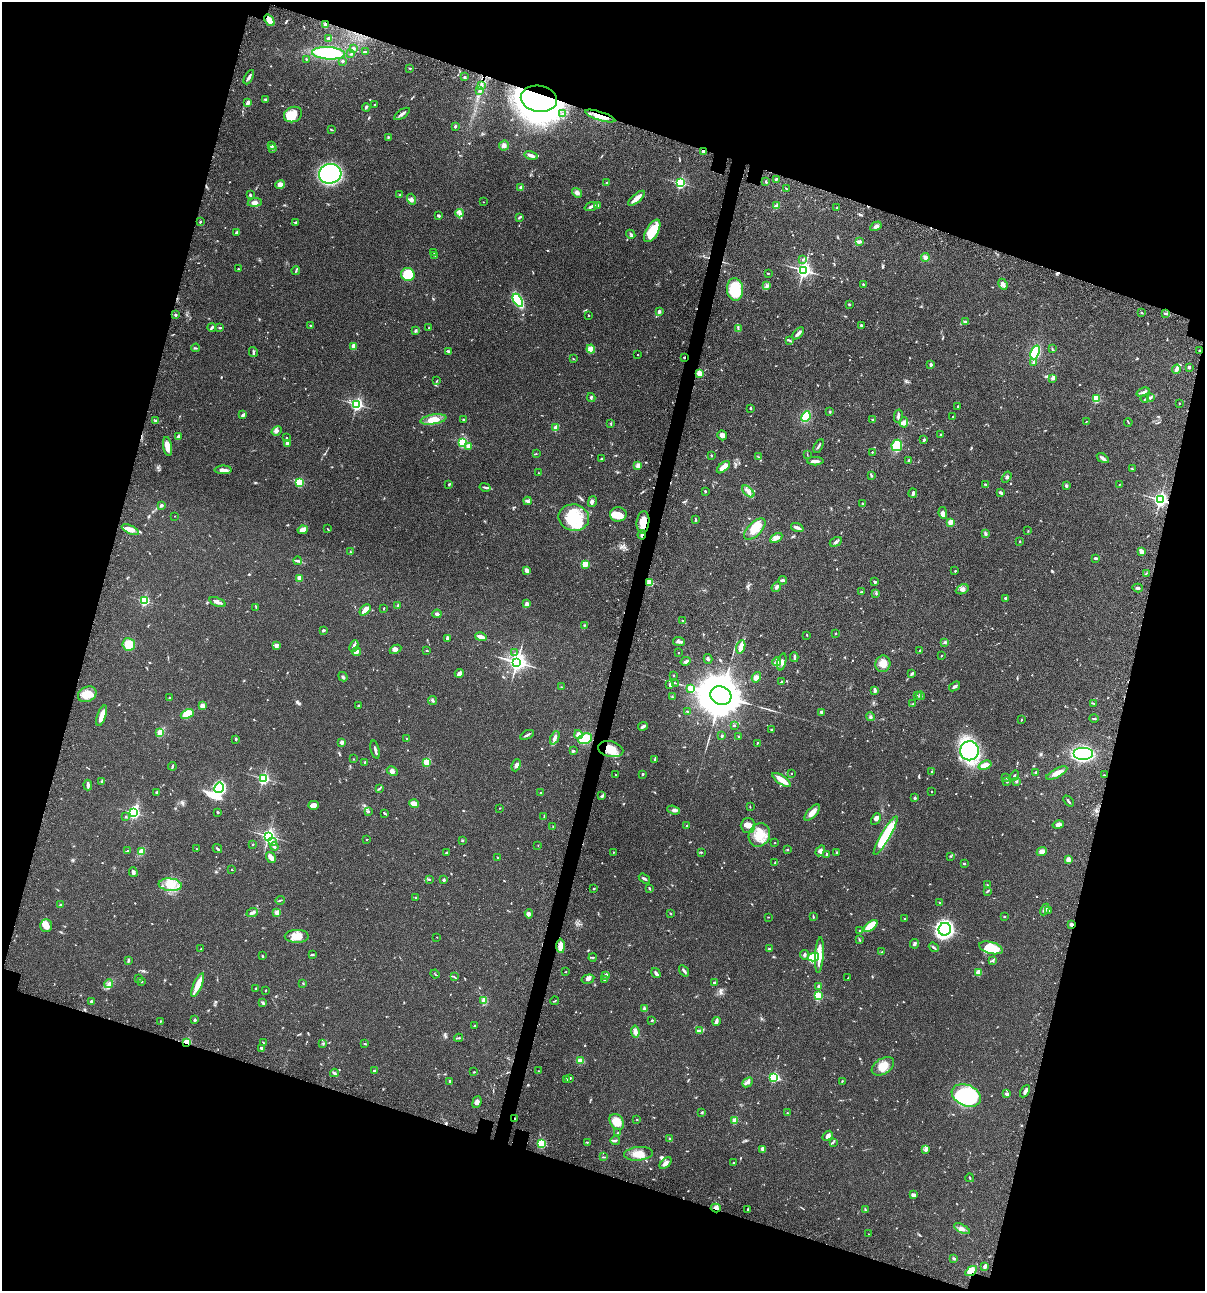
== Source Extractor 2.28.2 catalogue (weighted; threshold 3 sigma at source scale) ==
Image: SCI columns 235-5046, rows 120-5273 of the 5404 x 5390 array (HDU 1 of 3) = the unmasked area's bounding box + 8 px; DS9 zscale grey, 4 x 4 block average (1 PNG px = mean of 4 x 4 image px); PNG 1207 x 1293 px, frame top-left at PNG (2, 2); each listed source drawn as its Kron ellipse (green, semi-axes under 4 px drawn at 4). Shown black and unused: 35% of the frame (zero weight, under 3 of 4 exposures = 9% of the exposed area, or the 3 px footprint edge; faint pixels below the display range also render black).
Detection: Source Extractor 2.28.2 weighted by HDU 2 'WHT'. Background 0.0465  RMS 0.0053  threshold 0.0238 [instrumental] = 3 sigma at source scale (4.5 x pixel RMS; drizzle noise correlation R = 1.50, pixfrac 1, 0.05/0.05 arcsec/px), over >= 5 px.
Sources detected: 818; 1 too faint to see at this stretch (4 x 4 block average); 2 inside a brighter object's white glare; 6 cosmic-ray / hot-pixel residue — neither listed nor drawn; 21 coinciding with a brighter row at this scale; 30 inside a brighter listed object's ellipse — not listed separately; of the other 758, all 500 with FLUX_AUTO >= 1.52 (the completeness limit of this list) listed and drawn (258 fainter detections not listed), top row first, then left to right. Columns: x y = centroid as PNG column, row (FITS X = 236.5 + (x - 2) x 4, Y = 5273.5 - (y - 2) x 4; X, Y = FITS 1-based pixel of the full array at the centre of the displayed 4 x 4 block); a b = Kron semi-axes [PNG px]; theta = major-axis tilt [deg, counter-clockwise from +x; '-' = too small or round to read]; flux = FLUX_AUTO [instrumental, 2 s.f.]
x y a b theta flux
269 20 6 3 -52 40
325 25 4 3 - 10
329 39 2 2 - 16
353 48 2 2 - 4.3
365 52 3 2 - 3.7
328 53 16 6 -4 350
351 54 3 2 - 2
306 59 3 2 - 2
342 61 3 2 - 3.3
410 68 3 2 - 2.8
249 77 8 2 61 9.2
464 77 3 2 - 3.4
481 85 2 2 - 2.7
480 91 2 2 - 2.5
265 99 3 2 - 4.4
539 99 18 13 -9 1400
248 103 3 2 - 20
375 105 2 2 - 1.7
366 107 4 2 - 5.1
563 113 3 2 - 2.6
402 114 9 2 34 10
293 115 9 7 23 42
600 116 16 4 -18 38
455 126 2 2 - 4.7
331 130 3 2 - 2.5
388 137 2 2 - 2.3
271 145 2 2 - 1.6
504 146 5 4 - 9.3
272 149 2 2 - 1.9
703 151 2 2 - 16
531 155 6 2 -14 17
330 174 11 10 - 460
776 179 3 2 - 3.7
766 181 2 2 - 1.5
606 182 2 2 - 2.5
680 183 2 2 - 510
280 185 5 4 - 14
521 187 3 2 - 3.1
787 189 2 2 - 2.2
577 193 5 4 - 9.2
250 195 3 2 - 3.9
400 195 2 2 - 1.8
637 198 10 3 41 29
412 199 5 3 - 6.8
255 202 7 3 7 14
483 202 2 2 - 1.7
597 206 4 3 - 6.1
776 206 4 3 - 8.7
591 207 6 2 21 9.3
837 208 2 2 - 3.5
460 213 4 3 - 8.1
438 216 2 2 - 7.8
519 217 3 2 - 3.9
200 222 2 2 - 7.6
295 223 3 2 - 5.1
876 226 6 3 30 8.7
652 231 12 6 61 81
236 232 3 2 - 4.4
631 234 5 2 - 5.3
860 241 3 2 - 12
433 252 2 2 - 1.7
435 255 3 2 - 2.3
925 258 4 4 - 8.6
803 259 2 2 - 2.9
238 269 2 2 - 3.7
803 270 3 3 - 840
296 271 4 2 - 2.7
768 273 2 2 - 2.2
408 275 7 6 - 120
863 284 3 2 - 2.3
1003 284 6 4 -65 11
766 286 3 2 - 3.9
735 289 11 8 -86 110
518 300 7 4 -58 150
849 304 2 2 - 6.5
659 311 3 3 - 6.5
1141 313 3 2 - 3
1165 313 3 2 - 3.3
175 315 3 2 - 3.4
588 315 2 2 - 2.4
966 322 4 2 - 3.9
310 325 2 2 - 4.8
861 325 3 3 - 4.7
429 327 2 2 - 3.1
212 328 4 2 - 6.5
220 328 4 2 - 2.7
738 328 2 2 - 2
415 331 3 2 - 4
798 333 7 2 45 12
789 340 3 2 - 2.4
354 346 4 3 - 17
196 348 4 2 - 2.1
1052 348 2 2 - 1.5
591 349 4 4 - 9.5
448 351 4 3 - 3.9
1200 351 3 2 - 4
253 352 5 2 - 4.3
1035 352 7 4 69 180
638 355 2 2 - 2.6
684 357 3 2 - 2.4
573 359 2 2 - 1.9
1034 362 3 2 - 3.8
931 364 2 2 - 18
1189 367 2 2 - 19
1176 369 5 3 - 9.6
699 373 2 2 - 120
1053 378 3 2 - 3.6
436 381 3 2 - 2.1
1143 392 7 3 20 7.4
591 397 4 3 - 5
1150 398 4 3 - 5.8
1096 399 2 2 - 200
1145 399 4 2 - 2.8
1179 403 2 2 - 3.3
357 404 2 2 - 620
958 406 2 2 - 2.7
751 408 2 2 - 3.1
830 412 3 3 - 2.6
243 415 4 2 - 7.9
806 416 5 4 - 55
898 416 6 3 79 7.1
953 416 2 2 - 3.4
433 419 13 5 10 44
463 419 2 2 - 6.8
873 420 2 2 - 13
156 421 4 2 - 3.5
904 422 5 4 - 9.4
1086 422 2 2 - 1.7
1128 422 4 2 - 1.8
611 423 2 2 - 2.2
556 428 4 3 - 9.9
277 431 5 3 - 6.9
722 435 5 4 - 13
940 435 3 2 - 2.1
178 436 3 2 - 13
286 438 2 2 - 1.8
924 440 3 2 - 5.2
463 442 2 2 - 340
287 443 2 2 - 46
897 445 6 5 - 60
167 446 9 4 -81 27
468 446 2 2 - 36
819 446 7 2 60 4.7
872 452 2 2 - 3.8
536 454 2 2 - 1.7
807 454 4 2 - 1.5
711 455 2 2 - 3
758 457 2 2 - 1.8
1103 458 6 2 -33 9.7
601 459 2 2 - 2.7
909 460 3 2 - 3.1
815 461 8 3 1 13
638 466 3 2 - 17
723 467 8 3 40 36
1132 469 2 2 - 1.8
223 470 8 2 1 17
539 473 2 2 - 4.2
871 475 4 2 - 3.7
1006 477 6 2 57 5.1
299 482 2 2 - 250
449 484 4 2 - 3.4
986 484 3 2 - 2.3
1120 484 3 2 - 1.7
1066 486 2 2 - 20
485 487 5 2 - 4.6
705 491 2 2 - 4.8
748 491 7 3 -43 12
1000 492 4 2 - 5.9
913 493 5 2 - 6.6
1160 500 3 2 - 880
527 501 4 3 - 8.6
592 501 5 3 - 5.8
862 504 2 2 - 3.3
161 505 4 2 - 5.2
943 513 6 3 -81 15
618 514 8 7 - 40
175 516 2 2 - 1.6
574 518 15 13 -11 130
696 520 3 2 - 2.2
643 522 11 6 85 40
950 522 4 3 - 13
797 528 6 2 -20 14
328 529 2 2 - 2.1
755 529 13 6 45 46
130 530 9 4 -25 22
303 530 5 4 - 19
1028 531 2 2 - 2.1
985 534 3 2 - 3.1
642 535 5 2 - 8.5
776 538 7 3 28 14
1020 541 2 2 - 1.7
836 542 6 2 31 5.8
1142 551 4 3 - 9.4
350 552 3 2 - 2.4
1095 558 3 2 - 4.7
298 561 4 2 - 4.5
585 564 2 2 - 150
527 571 4 3 - 15
955 571 2 2 - 2
1146 573 3 2 - 2.6
299 578 4 4 - 9.5
783 580 4 2 - 5.8
650 582 2 2 - 130
875 582 3 2 - 4.8
776 587 5 3 - 7.3
1138 588 5 2 - 5.3
962 589 7 4 24 12
861 592 4 2 - 2.5
876 593 4 2 - 2.9
1005 598 3 2 - 3.8
144 601 2 2 - 360
217 602 8 2 -22 14
527 604 2 2 - 56
398 605 3 2 - 4.3
256 607 3 2 - 2.8
384 608 3 2 - 2.2
365 610 6 3 46 25
437 614 4 3 - 5.2
683 621 3 2 - 3.3
584 626 4 2 - 3.2
323 630 3 2 - 4.3
835 633 2 2 - 7
807 635 2 2 - 1.8
481 637 6 2 -13 23
447 638 3 2 - 7.2
679 641 6 3 -6 7.2
945 642 2 2 - 4.9
129 644 6 6 - 55
276 646 4 3 - 8.2
354 646 6 2 65 8.8
741 647 7 2 75 41
395 649 6 3 27 9
427 651 2 2 - 1.8
920 651 2 2 - 1.6
357 652 4 3 - 9.8
678 652 2 2 - 1.8
515 653 2 2 - 1.8
941 656 2 2 - 2.1
794 657 5 2 - 4.1
708 659 5 2 - 4.2
686 661 5 3 - 6.4
517 662 3 3 - 1300
777 662 4 3 - 7.8
782 662 9 4 77 12
883 664 8 7 - 30
459 673 4 3 - 13
912 674 4 2 - 4.6
674 675 2 2 - 5.2
343 677 5 2 - 5
756 677 5 4 - 12
781 682 3 2 - 3.1
676 683 2 2 - 2.1
670 685 4 3 - 6.1
955 686 6 2 36 7.2
561 687 2 2 - 1.8
691 688 2 2 - 93
875 691 4 3 - 6.3
87 694 9 7 25 40
721 696 11 9 -24 13000
917 696 3 2 - 2
920 696 4 3 - 7
672 697 2 2 - 3
170 698 3 2 - 4.3
433 700 5 2 - 4.2
1093 703 3 2 - 2.1
913 704 2 2 - 1.8
202 706 3 2 - 17
359 706 3 2 - 4.1
687 711 2 2 - 3
821 712 2 2 - 24
187 714 7 4 24 51
102 716 11 3 71 38
870 717 4 3 - 4.6
1094 718 5 2 - 3.2
1021 719 2 2 - 4.7
734 725 2 2 - 2.2
643 726 5 2 - 7.9
771 730 3 2 - 2.3
160 732 3 2 - 43
527 735 7 2 29 7.3
578 735 4 4 - 13
722 736 3 2 - 3.9
739 736 2 2 - 2.2
555 738 7 3 66 17
236 739 3 2 - 3.4
407 739 3 2 - 4.3
585 739 7 5 21 90
342 742 2 2 - 43
757 743 2 2 - 1.9
611 749 13 7 -13 51
375 750 9 2 -75 9.6
573 751 3 2 - 5.3
969 751 9 9 - 340
1083 754 9 6 0 480
353 759 2 2 - 1.9
654 759 2 2 - 3.4
365 762 4 2 - 1.9
427 762 2 2 - 190
516 765 6 3 69 8.3
985 765 7 3 19 30
172 766 4 2 - 4.1
392 771 6 4 -27 12
932 771 2 2 - 2.1
1036 773 3 2 - 6.8
1057 773 11 4 28 21
642 774 3 2 - 2.8
791 774 2 2 - 2.4
615 775 2 2 - 2.2
1104 775 2 2 - 1.8
1014 776 5 2 - 3.3
263 778 2 2 - 510
1006 778 2 2 - 2.2
782 780 11 3 -35 43
1016 781 3 2 - 2.3
102 782 3 2 - 3.2
1007 782 2 2 - 6.2
88 785 5 2 - 12
219 788 5 4 - 310
379 788 3 2 - 2.4
931 791 2 2 - 2
156 792 2 2 - 14
541 793 2 2 - 3.5
602 796 3 2 - 3.4
915 798 2 2 - 15
1068 801 6 2 -49 4.3
414 804 5 4 - 35
313 805 5 4 - 15
750 807 3 2 - 1.7
500 808 2 2 - 1.6
674 810 6 3 -19 7.6
218 812 2 2 - 4
368 812 2 2 - 2.4
134 813 3 2 - 550
385 813 3 2 - 2.6
812 813 10 4 47 21
544 816 3 2 - 2
126 817 2 2 - 2.2
876 819 6 3 62 8.9
748 825 7 7 - 17
1058 825 6 4 14 13
687 826 2 2 - 6
553 827 3 2 - 2.2
759 835 12 10 63 53
268 836 3 3 - 730
886 836 22 4 59 170
366 839 2 2 - 1.7
462 840 3 2 - 2.6
273 842 4 2 - 5
775 843 2 2 - 1.7
253 844 2 2 - 5.9
538 845 2 2 - 1.6
274 847 4 2 - 4.4
197 849 2 2 - 1.6
217 849 5 2 - 4.4
787 850 2 2 - 5.7
127 851 3 2 - 2.7
141 851 4 2 - 45
820 851 6 3 58 9.1
1042 851 5 4 - 13
613 852 2 2 - 3.6
701 852 3 2 - 2
446 853 3 2 - 3.7
837 853 3 2 - 2.5
826 854 3 2 - 2.9
951 856 2 2 - 2
271 857 6 3 -55 17
497 857 2 2 - 2.2
1068 859 2 2 - 65
775 863 3 2 - 3.3
964 864 3 2 - 2.1
232 870 2 2 - 1.9
133 872 5 3 - 8.8
429 879 3 2 - 2.9
644 879 6 2 -33 5.1
444 880 2 2 - 15
170 885 11 6 -6 40
987 885 2 2 - 2.2
649 888 3 2 - 3.6
594 889 2 2 - 2.4
987 891 2 2 - 2
416 897 3 3 - 3.8
280 900 4 2 - 3.2
940 902 2 2 - 1.6
61 905 3 3 - 3.6
1045 909 6 3 63 8.8
1049 911 3 2 - 1.9
252 912 6 3 22 11
277 912 2 2 - 84
670 913 4 2 - 2.1
529 914 5 3 - 5.7
1005 916 2 2 - 3.6
768 917 2 2 - 1.5
813 917 3 2 - 1.9
905 919 2 2 - 14
1071 924 2 2 - 9.7
46 926 6 6 - 24
871 926 8 3 38 97
945 929 6 6 - 660
860 931 2 2 - 2.1
297 936 12 6 0 43
437 937 2 2 - 2.1
859 940 4 2 - 3
914 944 5 2 - 4.8
561 946 7 3 -88 21
934 947 5 2 - 5.2
991 948 12 6 -15 110
201 949 2 2 - 2.8
769 949 3 2 - 3.3
882 952 4 2 - 4.2
312 955 2 2 - 5
804 955 5 3 - 5.9
819 955 18 4 86 38
262 956 4 2 - 3.1
593 957 4 2 - 2.4
814 957 5 4 - 66
128 960 3 2 - 5.3
992 960 2 2 - 2.3
684 971 6 2 -54 6.8
565 972 2 2 - 1.8
978 972 4 3 - 26
656 973 5 3 - 6
435 974 4 2 - 1.9
606 975 3 3 - 7.4
454 977 4 2 - 2.5
139 978 2 2 - 1.6
848 978 4 2 - 1.7
588 979 6 4 13 8.2
605 980 3 2 - 2.6
141 981 3 2 - 2.5
303 983 3 2 - 2
714 983 2 2 - 20
109 984 4 3 - 8
198 985 13 3 67 44
819 986 2 2 - 22
256 988 2 2 - 2.3
266 990 2 2 - 1.6
818 996 2 2 - 190
484 1000 2 2 - 42
91 1001 2 2 - 11
555 1001 4 2 - 2
263 1003 4 2 - 3.8
644 1008 2 2 - 1.9
195 1020 2 2 - 16
652 1020 3 2 - 2.3
160 1021 2 2 - 1.7
717 1021 4 3 - 6
474 1026 2 2 - 3.5
699 1031 3 2 - 4.5
635 1032 6 3 -82 16
459 1038 4 2 - 3.5
187 1042 2 2 - 180
264 1043 4 2 - 2.1
323 1043 2 2 - 2.2
365 1044 3 2 - 2.6
261 1048 4 2 - 6.1
580 1061 4 3 - 19
883 1066 12 7 32 36
374 1071 2 2 - 18
538 1071 2 2 - 1.5
474 1072 3 2 - 2.8
334 1073 4 2 - 7.2
773 1077 3 2 - 350
570 1078 3 2 - 2.3
566 1080 3 2 - 5.1
450 1081 3 2 - 3.9
842 1081 4 2 - 1.8
748 1082 6 3 41 9.3
1025 1091 7 3 60 8.7
1007 1094 3 2 - 7.9
966 1095 15 10 -23 310
477 1102 6 3 71 13
702 1113 2 2 - 1.7
787 1113 3 2 - 2.4
515 1118 2 2 - 2.8
637 1119 2 2 - 2.9
735 1120 2 2 - 84
617 1122 8 6 -51 43
618 1133 3 2 - 2.7
828 1136 6 3 41 8.6
670 1139 3 2 - 3.9
615 1141 5 2 - 4.2
587 1142 2 2 - 2.3
833 1142 3 2 - 2.4
541 1144 2 2 - 270
763 1149 3 2 - 16
926 1150 4 3 - 8.2
638 1154 14 7 6 36
604 1157 3 2 - 2.2
666 1163 7 3 45 13
733 1163 2 2 - 1.6
970 1178 4 2 - 2.5
914 1195 3 2 - 16
716 1208 5 2 - 9.8
748 1209 2 2 - 2
865 1210 3 2 - 2.6
962 1229 8 3 -27 11
869 1234 2 2 - 2.2
954 1259 3 2 - 4.7
985 1266 4 2 - 9.6
971 1271 6 4 34 52
Overlapping masked pixels (flux is a lower limit): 15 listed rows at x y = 269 20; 325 25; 328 53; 539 99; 600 116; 703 151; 1200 351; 684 357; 643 522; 642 535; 1071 924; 187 1042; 515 1118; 716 1208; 971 1271
Diffuse or blended objects may show on this block-average render without a row.